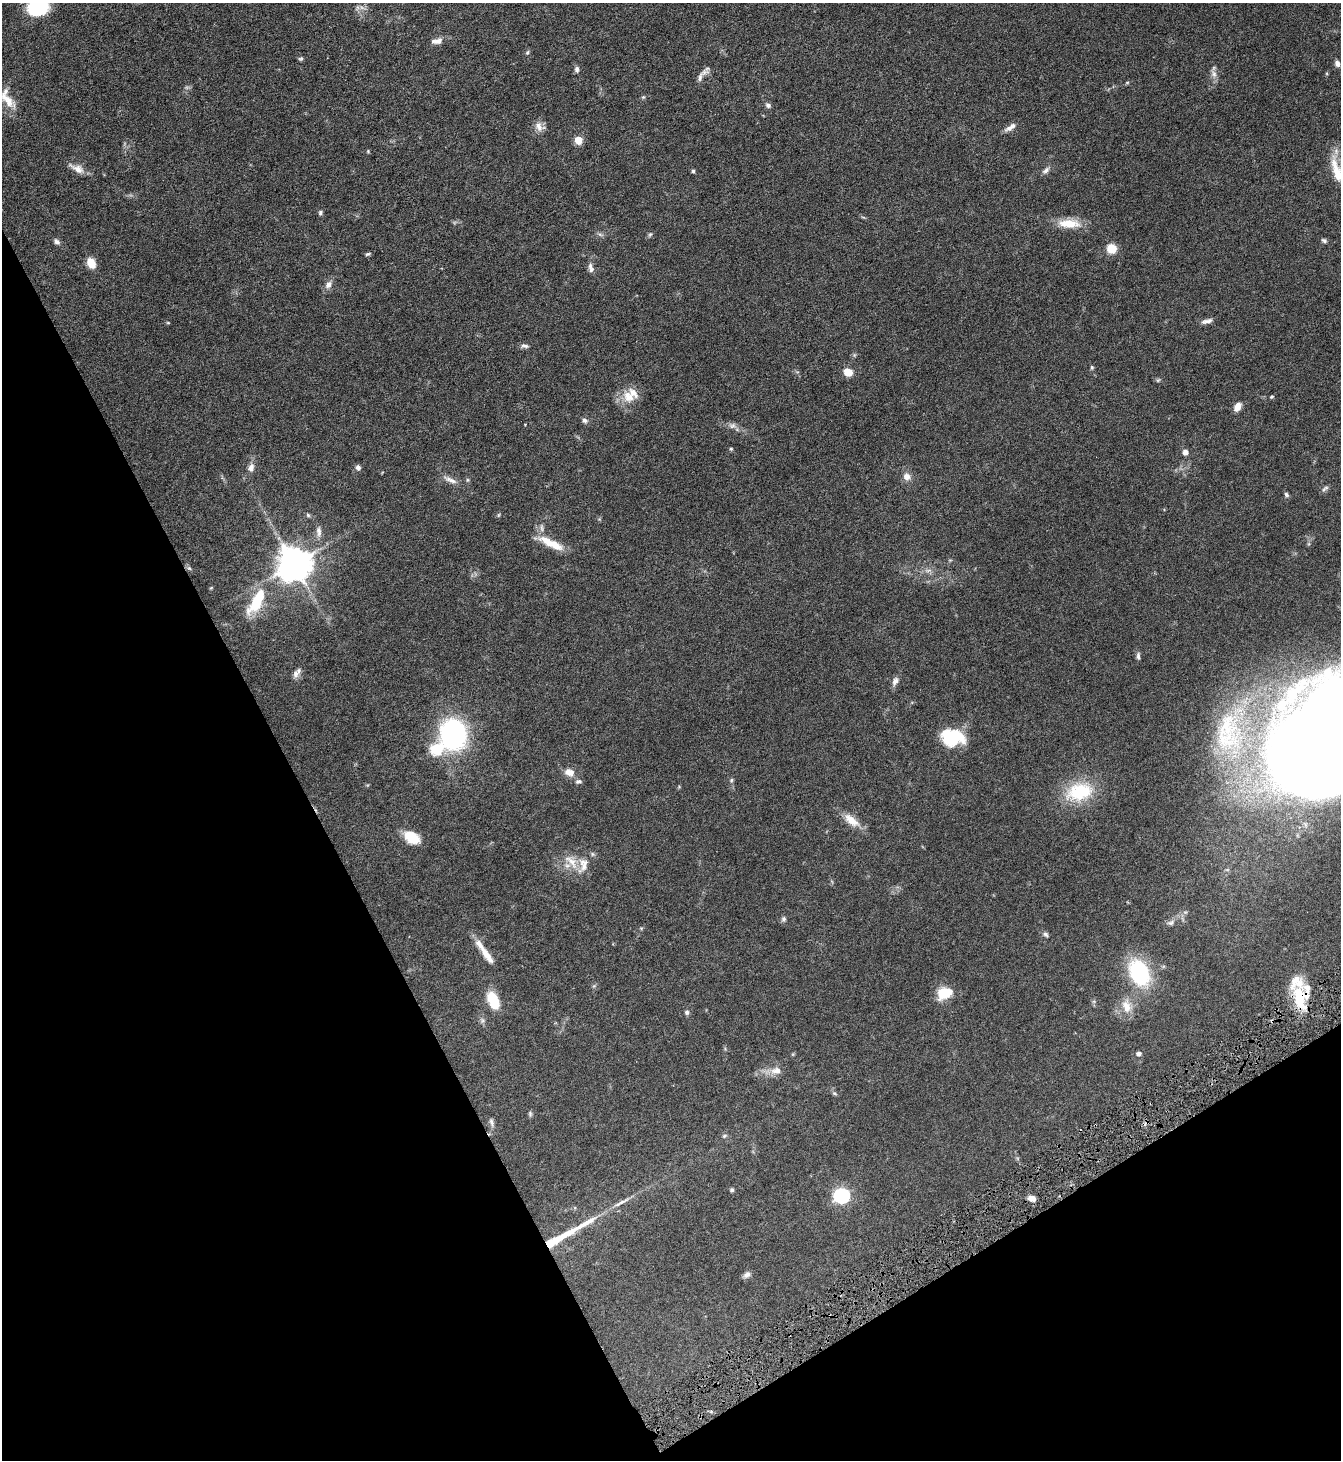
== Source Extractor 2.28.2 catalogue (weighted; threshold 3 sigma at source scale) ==
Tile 14 of 4 x 4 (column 2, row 4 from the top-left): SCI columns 1494-2832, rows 1-1458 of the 5801 x 5832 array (HDU 1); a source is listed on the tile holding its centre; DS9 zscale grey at full resolution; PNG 1343 x 1462 px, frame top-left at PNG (2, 3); no overlay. Shown black and unused: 29% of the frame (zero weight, under 4 of 8 exposures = <1% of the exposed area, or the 3 px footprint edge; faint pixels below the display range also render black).
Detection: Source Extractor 2.28.2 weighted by HDU 2 'WHT'; one run over the whole footprint, this tile lists its part. Background 0.082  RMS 0.0034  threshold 0.0137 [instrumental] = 3 sigma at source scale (4.09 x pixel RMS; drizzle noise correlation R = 1.36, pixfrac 0.8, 0.05/0.05 arcsec/px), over >= 5 px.
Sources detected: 108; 1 cosmic-ray / hot-pixel residue — not listed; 11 inside a brighter listed object's ellipse — not listed separately; the other 96 listed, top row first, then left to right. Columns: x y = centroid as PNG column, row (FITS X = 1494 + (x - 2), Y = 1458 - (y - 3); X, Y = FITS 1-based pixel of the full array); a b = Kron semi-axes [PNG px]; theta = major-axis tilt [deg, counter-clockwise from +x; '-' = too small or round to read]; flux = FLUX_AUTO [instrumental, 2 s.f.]
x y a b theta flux
37 7 19 16 22 20
362 8 7 4 -19 0.9
437 41 16 7 11 2
527 52 6 4 68 0.46
301 59 6 5 - 0.47
1337 63 7 6 - 1.2
577 69 8 5 -86 0.88
1214 74 13 8 -67 1.6
700 77 15 6 73 1.4
1127 83 6 3 19 0.34
643 97 5 5 - 0.4
7 100 31 11 -47 4.8
768 105 7 6 - 0.86
539 127 14 10 -32 2.1
1010 127 17 6 33 1.6
578 140 5 5 - 6.3
368 151 5 4 - 0.3
77 168 22 9 -26 2.7
1046 170 11 6 39 1.2
1337 170 37 13 -73 7.2
693 171 4 4 - 0.6
320 213 6 5 - 0.57
1069 224 30 11 -2 6
650 235 6 5 - 0.52
1324 241 7 5 -26 0.67
56 242 9 6 -44 1
1111 248 9 8 - 5.1
368 254 7 4 26 0.49
91 263 10 7 -62 5.3
591 268 14 6 -77 1.3
328 285 10 7 61 1.7
1207 321 15 6 12 1.4
168 323 5 3 - 0.27
525 346 11 5 -8 0.91
1092 367 6 4 -89 0.46
848 372 8 7 - 4.2
1158 380 7 4 44 0.42
628 397 17 14 -49 4.9
1271 397 4 4 - 0.47
1237 407 10 7 57 2.3
585 421 7 7 - 0.93
733 426 9 6 38 1
731 449 5 4 - 0.4
1185 452 6 5 - 1.7
358 467 6 5 - 0.99
251 468 11 7 76 1.7
907 477 8 8 - 2.2
450 480 22 6 -22 2.1
1325 488 11 4 36 0.73
1286 495 6 5 - 0.62
308 515 5 5 - 0.51
541 528 13 4 -87 1
319 531 16 7 -85 1.7
551 543 36 9 -26 6.1
294 564 10 10 - 670
189 568 6 4 -42 0.54
928 570 7 4 19 0.71
211 588 6 3 19 0.27
256 601 38 13 60 13
1138 656 10 5 -89 0.8
296 674 11 8 60 1.5
895 681 13 7 67 1.4
453 735 21 17 -85 71
952 737 25 17 -4 15
1225 739 50 34 -4 28
1320 743 98 69 53 790
436 749 6 6 - 23
569 772 12 8 -17 2.6
731 780 6 5 - 0.42
578 781 9 6 6 0.77
1080 792 36 24 13 16
851 820 24 10 -37 4.4
412 837 18 11 -31 6.8
571 862 27 10 -45 4.6
784 919 7 6 - 0.75
1171 923 10 6 23 1
1046 934 8 6 -48 0.74
487 956 30 8 -54 4
1139 973 24 16 -67 28
945 993 17 12 24 7.2
1299 998 26 17 -85 12
493 1000 20 10 -65 8.3
1126 1006 20 12 -74 4.2
687 1012 6 6 - 0.69
1139 1054 5 5 - 1.1
776 1071 16 10 5 2.7
834 1093 7 4 -18 0.49
530 1114 7 5 -72 0.53
491 1122 11 6 -75 0.94
724 1136 7 5 18 0.56
732 1190 4 4 - 0.61
842 1196 7 6 - 71
1032 1198 8 6 -15 2.1
585 1223 45 7 30 8.2
552 1242 19 5 30 13
747 1275 10 7 41 1.2
Overlapping masked pixels (flux is a lower limit): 2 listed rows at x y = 1299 998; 552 1242
Isophote crosses this tile's border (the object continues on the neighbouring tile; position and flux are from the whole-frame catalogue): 3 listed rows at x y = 37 7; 1337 170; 1320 743